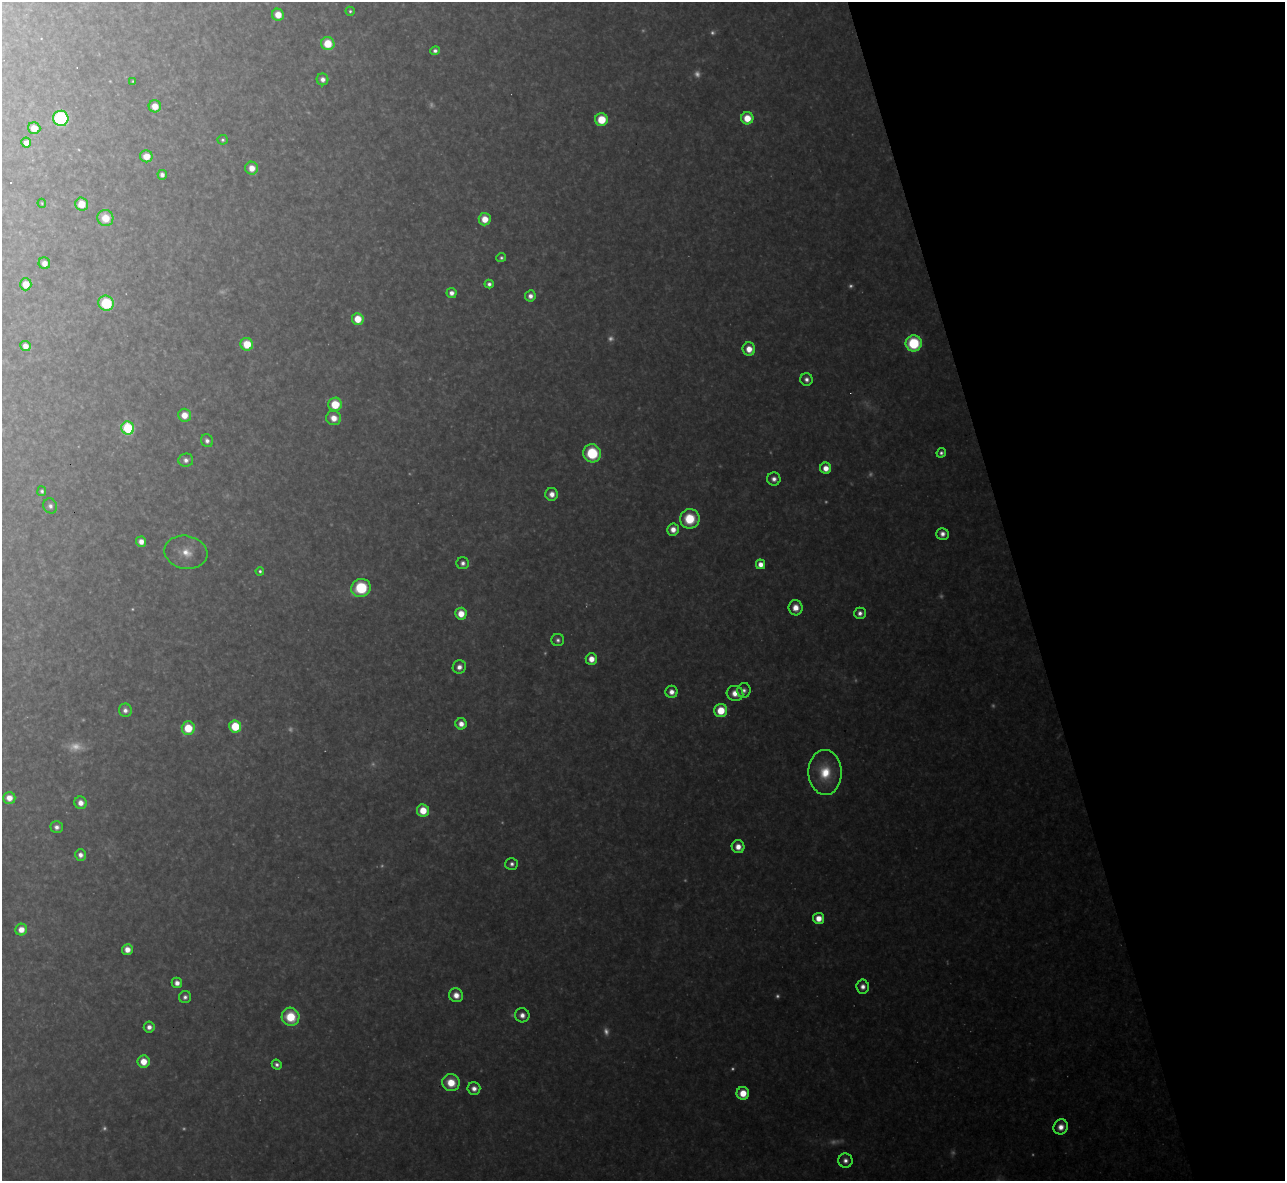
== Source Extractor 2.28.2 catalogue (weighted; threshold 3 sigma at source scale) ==
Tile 12 of 4 x 4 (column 4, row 3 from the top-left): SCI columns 3851-5133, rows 1320-2498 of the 5133 x 5115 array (HDU 1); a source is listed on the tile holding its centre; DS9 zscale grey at full resolution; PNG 1287 x 1183 px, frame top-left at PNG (2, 2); each listed source drawn as its Kron ellipse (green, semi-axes under 4 px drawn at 4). Shown black and unused: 21% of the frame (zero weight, under 3 of 4 exposures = <1% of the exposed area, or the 3 px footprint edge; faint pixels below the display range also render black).
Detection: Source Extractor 2.28.2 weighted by HDU 2 'WHT'; one run over the whole footprint, this tile lists its part. Background 0.348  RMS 0.02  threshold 0.0884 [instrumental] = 3 sigma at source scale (4.5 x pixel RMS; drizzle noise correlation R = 1.50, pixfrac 1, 0.05/0.05 arcsec/px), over >= 5 px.
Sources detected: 127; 33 too faint to see at this stretch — neither listed nor drawn; the other 94 listed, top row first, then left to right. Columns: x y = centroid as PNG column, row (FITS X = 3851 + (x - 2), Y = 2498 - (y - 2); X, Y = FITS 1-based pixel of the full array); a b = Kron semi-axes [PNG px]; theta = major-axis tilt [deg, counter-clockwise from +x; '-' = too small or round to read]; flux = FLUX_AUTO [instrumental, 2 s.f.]
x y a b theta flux
350 11 4 4 - 4.5
278 15 6 6 - 32
328 44 7 6 - 69
435 51 4 4 - 8.2
323 79 6 5 - 13
133 81 3 3 - 2.2
155 106 6 6 - 29
61 118 7 7 - 330
747 118 6 6 - 49
601 120 6 6 - 71
34 128 6 6 - 35
223 140 5 5 - 4.7
26 143 5 5 - 20
146 156 6 6 - 36
252 168 6 6 - 27
162 175 5 4 - 9.7
42 203 4 3 - 2.3
81 204 6 6 - 42
105 218 8 8 - 46
485 219 6 6 - 37
501 258 5 4 - 5.1
44 263 6 5 - 19
26 284 6 6 - 41
489 284 4 4 - 8.7
452 293 5 5 - 15
530 296 5 5 - 15
106 303 8 7 - 130
358 319 6 5 - 52
914 343 8 8 - 160
247 344 6 6 - 65
25 346 5 5 - 19
749 349 7 6 - 32
806 379 6 6 - 11
335 404 7 6 - 72
184 415 6 6 - 31
334 418 7 7 - 28
128 428 6 6 - 260
207 441 6 6 - 11
592 453 9 9 - 120
941 453 5 4 - 6.6
186 460 7 6 - 12
826 468 5 5 - 26
774 479 6 6 - 13
42 491 5 4 - 5.2
552 494 6 6 - 20
50 506 8 6 -65 9.1
690 519 10 9 - 88
673 529 6 6 - 22
942 534 6 6 - 14
141 542 5 5 - 18
186 552 21 16 -9 46
463 563 6 6 - 9.7
761 564 5 4 - 26
260 571 4 4 - 5
361 588 10 9 - 120
795 608 7 7 - 27
860 613 6 5 - 12
461 614 6 6 - 36
558 640 6 6 - 7.5
591 659 6 5 - 28
459 667 7 6 - 15
744 690 7 6 - 9.6
671 692 6 6 - 18
735 693 8 7 - 28
125 710 7 6 - 12
721 710 6 6 - 63
461 724 5 5 - 20
235 726 6 6 - 89
188 728 7 6 - 74
825 772 22 16 -87 81
9 798 6 6 - 25
81 803 6 6 - 20
423 810 6 6 - 50
57 827 6 6 - 11
738 847 6 6 - 24
80 855 6 5 - 14
512 864 6 6 - 8.5
818 918 5 5 - 31
21 930 6 5 - 28
127 949 5 5 - 23
177 983 5 5 - 16
863 987 7 6 - 15
456 995 7 6 - 24
185 997 6 6 - 8.4
522 1015 7 7 - 16
291 1017 9 8 - 87
149 1027 5 5 - 14
143 1062 6 6 - 38
277 1064 5 4 - 8
451 1083 9 8 - 57
474 1089 6 6 - 16
743 1093 6 6 - 45
1061 1127 7 7 - 22
845 1160 7 7 - 12